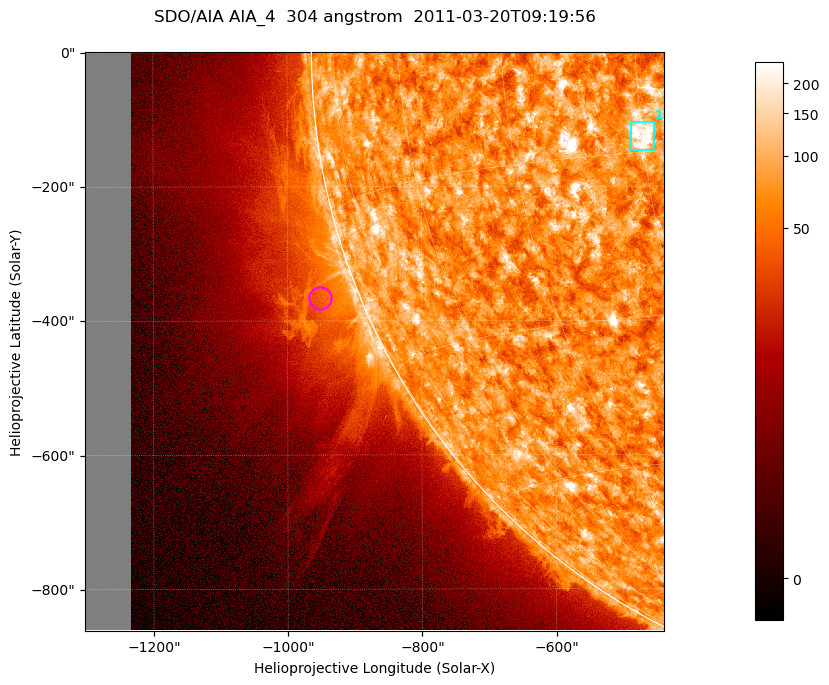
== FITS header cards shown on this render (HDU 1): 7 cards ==
TELESCOP= 'SDO/AIA '           / For AIA: SDO/AIA
INSTRUME= 'AIA_4   '           / For AIA: AIA_ATA1, AIA_ATA2, AIA_ATA3 or AIA_AT
WAVELNTH=                  304 / [angstrom] Wavelength
WAVEUNIT= 'angstrom'           / Wavelength unit: angstrom
DATE-OBS= '2011-03-20T09:19:56.133' / [ISO] Date when observation started; ISO 8
CTYPE1  = 'HPLN-TAN'           / CTYPE1; Typically HPLN
CTYPE2  = 'HPLT-TAN'           / CTYPE2; Typically HPLT

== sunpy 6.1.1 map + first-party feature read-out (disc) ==
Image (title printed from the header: SDO/AIA AIA_4  304 angstrom  2011-03-20T09:19:56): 1438 x 1438 px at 0.6 arcsec/px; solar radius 964 arcsec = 1605 px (partial field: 11% of the solar disc is inside the frame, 43% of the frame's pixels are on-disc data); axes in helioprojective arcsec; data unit not stated in the header (colour bar unlabelled)
Orientation: roll -0.132 deg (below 1 deg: not rotated)
Missing data: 7.9% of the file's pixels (0.0% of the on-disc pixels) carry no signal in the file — blank (NaN) pixels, whole columns, Tx -1302..-1232 arcsec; drawn neutral grey and excluded from every search
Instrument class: DISC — disc imager (sunpy class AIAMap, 304 A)
Bright regions (active regions / flare kernels): reference = the on-disc median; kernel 13 px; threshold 5 sigma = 115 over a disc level ~73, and >= 1.15x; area >= 2067 px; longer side >= 17 px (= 10 arcsec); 1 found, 1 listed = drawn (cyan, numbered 1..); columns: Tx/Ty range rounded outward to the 2 arcsec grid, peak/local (2 s.f.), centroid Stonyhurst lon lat
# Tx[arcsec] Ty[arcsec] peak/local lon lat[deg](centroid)
1 -488..-454 -148..-104 7.3 -30 -14
Off-limb structures (1.02-1.3 R_sun): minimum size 400 px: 7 found; the strongest spans PA ~95..125 deg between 1.02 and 1.16 R_sun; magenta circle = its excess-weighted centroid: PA ~110 deg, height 1.06 R_sun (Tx ~-952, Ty ~-366 arcsec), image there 1.9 x the reference